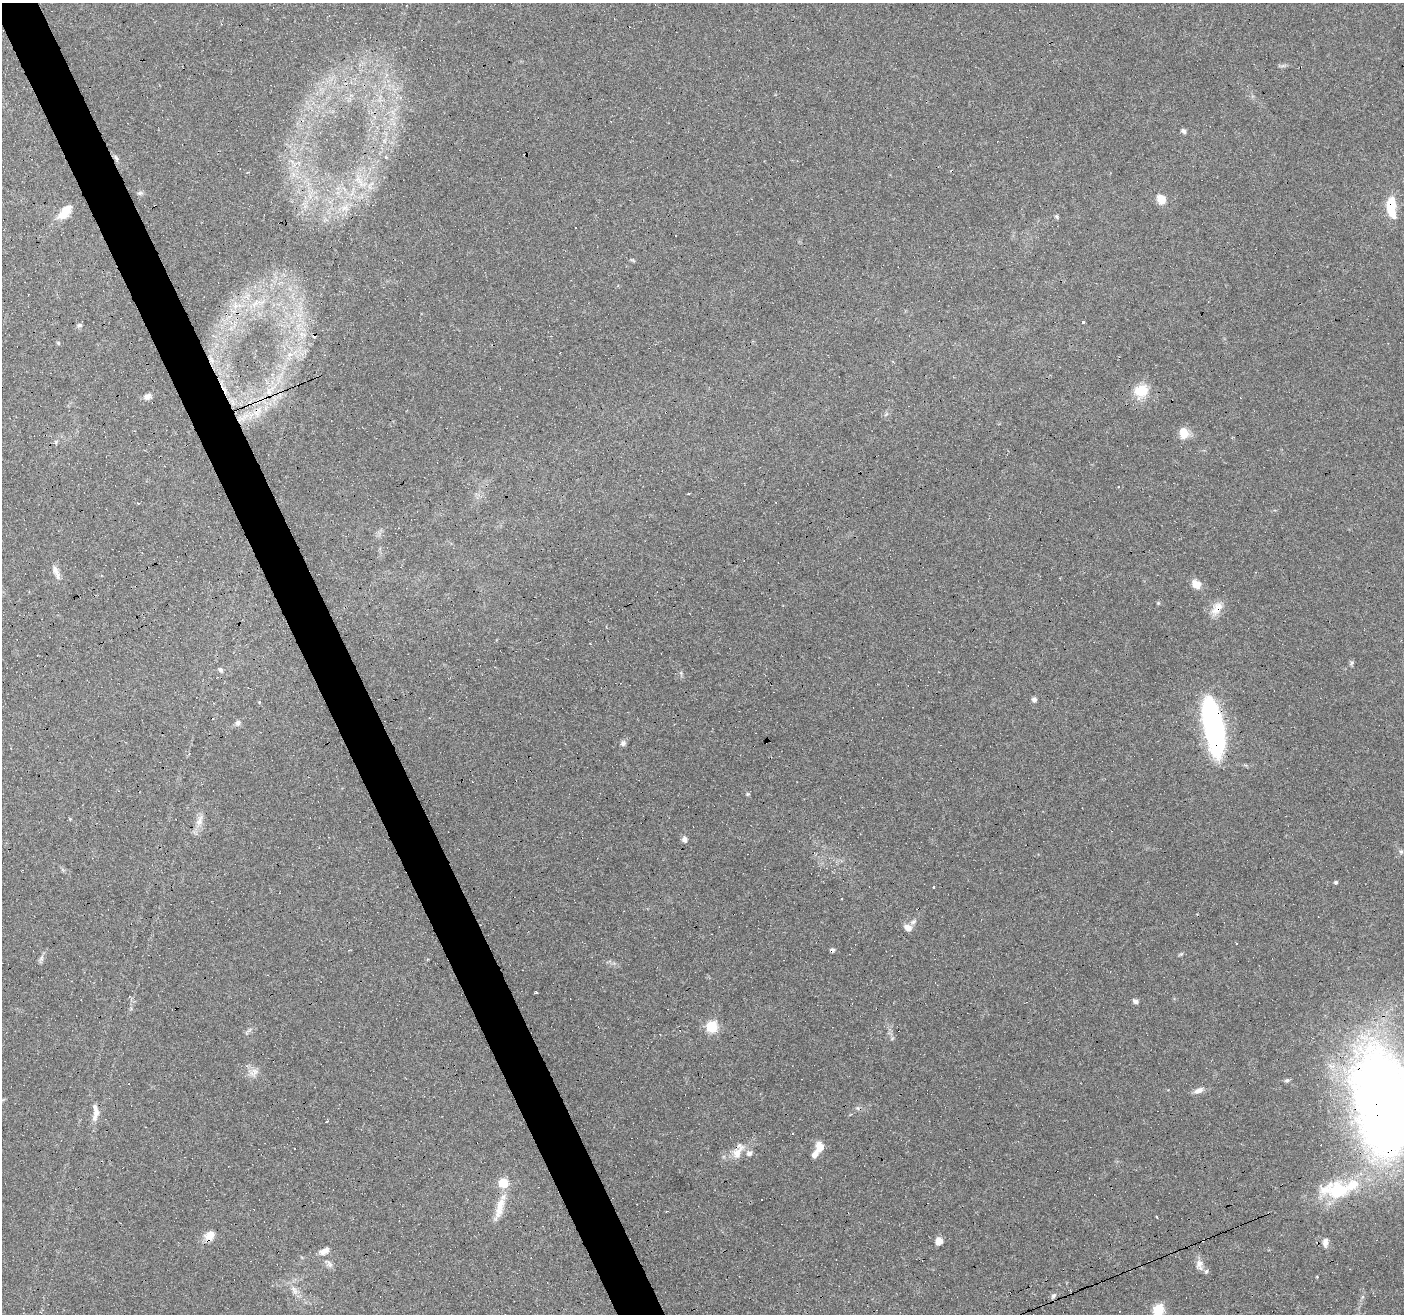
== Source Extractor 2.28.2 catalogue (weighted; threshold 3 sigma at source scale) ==
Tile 11 of 4 x 4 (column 3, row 3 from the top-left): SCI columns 2807-4208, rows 1394-2705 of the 5611 x 5467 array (HDU 1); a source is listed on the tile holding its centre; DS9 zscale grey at full resolution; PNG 1406 x 1316 px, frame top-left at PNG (2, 3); no overlay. Shown black and unused: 3% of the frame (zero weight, under 4 of 8 exposures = <1% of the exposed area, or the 3 px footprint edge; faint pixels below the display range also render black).
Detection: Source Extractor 2.28.2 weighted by HDU 2 'WHT'; one run over the whole footprint, this tile lists its part. Background 0.0498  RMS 0.0024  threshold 0.00977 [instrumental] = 3 sigma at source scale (4.09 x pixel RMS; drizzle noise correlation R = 1.36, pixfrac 0.8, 0.0396/0.0396 arcsec/px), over >= 5 px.
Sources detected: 102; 28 cosmic-ray / hot-pixel residue — not listed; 5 inside a brighter listed object's ellipse — not listed separately; the other 69 listed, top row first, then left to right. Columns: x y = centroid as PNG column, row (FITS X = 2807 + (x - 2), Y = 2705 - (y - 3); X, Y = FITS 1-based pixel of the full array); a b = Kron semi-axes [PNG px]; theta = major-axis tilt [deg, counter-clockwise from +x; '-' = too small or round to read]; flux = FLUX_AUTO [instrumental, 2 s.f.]
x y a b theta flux
1184 131 7 5 -55 0.63
116 158 10 4 -63 0.65
369 187 7 4 -89 0.6
140 193 8 5 9 0.54
1161 199 12 9 -56 2.4
330 202 6 4 -44 0.51
1391 205 17 9 88 7.1
345 208 11 8 23 1.6
65 212 21 10 50 4
1056 217 7 4 -57 0.37
575 227 3 3 - 0.76
633 260 9 3 -21 0.3
255 303 12 5 59 1.1
235 306 6 6 - 0.72
1083 322 3 2 - 0.58
79 325 8 6 2 0.46
301 334 7 4 -71 0.66
58 343 5 5 - 0.28
290 354 7 4 1 0.64
211 360 11 5 -55 1.1
1141 391 20 16 23 5.1
269 392 12 9 -84 2.3
147 396 10 8 25 1.1
256 413 13 7 -36 1.9
241 418 13 7 13 2
1184 433 15 12 -81 2.5
56 572 21 7 -67 1.5
1196 584 13 10 -44 1.9
1158 603 5 5 - 0.25
1217 608 21 11 55 2.8
1351 663 7 4 88 0.41
221 670 7 5 -61 0.51
1034 699 6 5 - 0.68
238 723 8 7 - 0.71
1213 727 54 16 -79 56
623 743 7 7 - 0.68
748 794 5 5 - 0.29
70 819 4 4 - 0.19
200 820 20 9 67 2
685 839 7 6 - 0.95
1401 852 5 5 - 0.36
1336 882 5 4 - 0.38
913 922 10 7 30 0.9
907 928 13 7 -39 1.3
1181 954 6 4 43 0.3
41 958 10 4 -90 0.56
536 993 3 2 - 0.38
1135 1001 7 5 -39 0.68
711 1027 6 6 - 24
254 1072 16 9 33 1.5
1287 1080 6 5 - 0.38
1199 1090 14 7 24 1.3
1387 1105 107 64 -73 240
96 1112 24 8 80 2.3
792 1134 3 2 - 0.35
820 1147 12 9 -76 2.3
737 1153 18 13 60 3
503 1183 6 5 - 12
1338 1191 33 26 19 12
500 1207 33 10 77 4
209 1235 12 10 26 2.4
939 1241 8 7 - 1.6
1325 1243 13 7 86 1.1
324 1251 14 7 30 1.4
329 1264 15 6 -50 1
1199 1265 17 10 -83 1.7
295 1291 8 7 - 0.9
1053 1296 9 6 56 0.65
1158 1310 8 6 83 15
Overlapping masked pixels (flux is a lower limit): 9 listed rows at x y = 116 158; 1391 205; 211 360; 241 418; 1217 608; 1213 727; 1387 1105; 737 1153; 1338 1191
Isophote crosses this tile's border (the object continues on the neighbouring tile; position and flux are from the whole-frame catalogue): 2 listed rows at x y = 1387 1105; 1158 1310